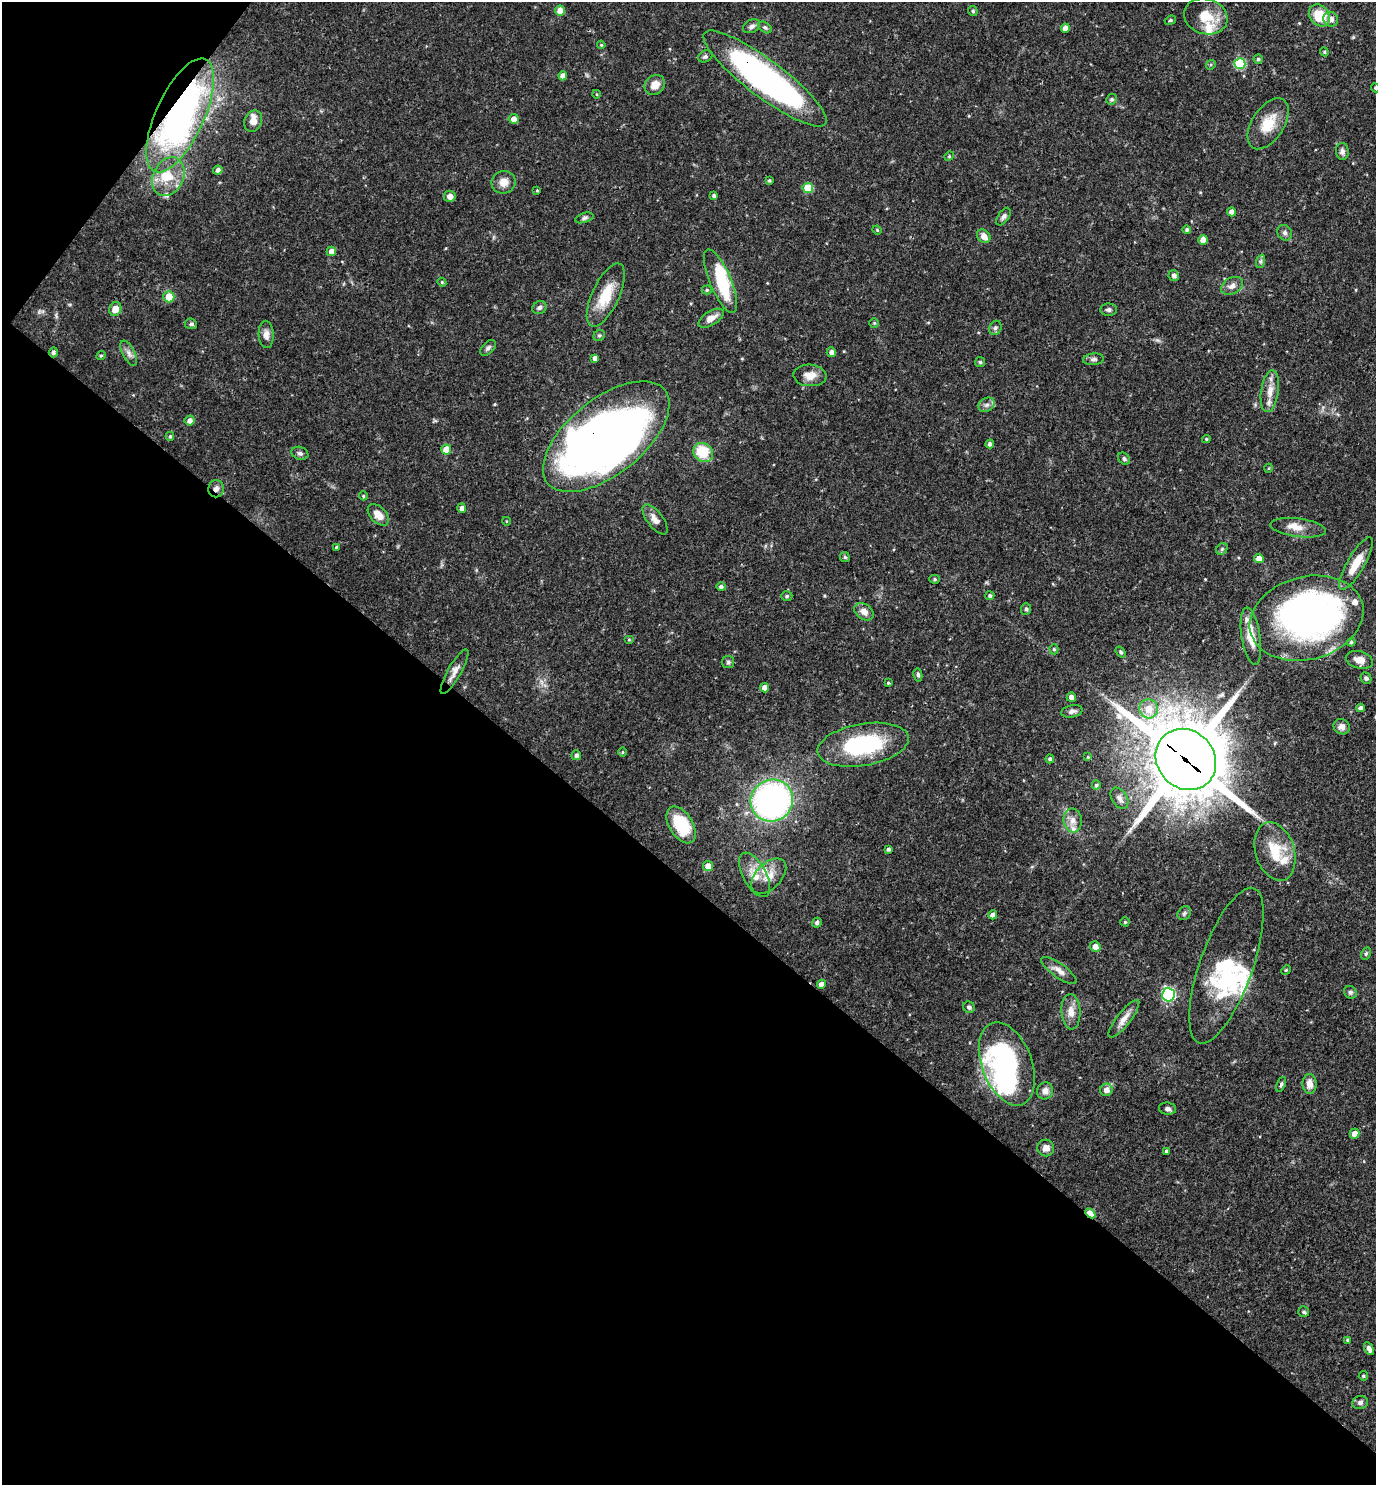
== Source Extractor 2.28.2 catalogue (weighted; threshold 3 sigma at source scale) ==
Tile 9 of 4 x 4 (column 1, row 3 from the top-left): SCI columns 149-1522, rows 1484-2966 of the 5936 x 5932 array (HDU 1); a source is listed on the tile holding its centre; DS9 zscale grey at full resolution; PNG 1378 x 1487 px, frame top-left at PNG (2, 2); each listed source drawn as its Kron ellipse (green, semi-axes under 4 px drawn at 4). Shown black and unused: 43% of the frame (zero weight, under 3 of 4 exposures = <1% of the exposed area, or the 3 px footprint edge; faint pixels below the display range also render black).
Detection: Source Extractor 2.28.2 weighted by HDU 2 'WHT'; one run over the whole footprint, this tile lists its part. Background 0.0538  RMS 0.0032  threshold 0.0146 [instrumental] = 3 sigma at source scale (4.5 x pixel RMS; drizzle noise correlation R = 1.50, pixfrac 1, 0.05/0.05 arcsec/px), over >= 5 px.
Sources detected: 181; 4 inside a brighter object's white glare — neither listed nor drawn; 13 inside a brighter listed object's ellipse — not listed separately; the other 164 listed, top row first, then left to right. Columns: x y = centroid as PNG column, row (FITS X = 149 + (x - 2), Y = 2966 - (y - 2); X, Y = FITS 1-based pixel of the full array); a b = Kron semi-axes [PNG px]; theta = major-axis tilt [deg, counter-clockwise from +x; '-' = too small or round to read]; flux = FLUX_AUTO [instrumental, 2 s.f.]
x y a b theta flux
560 10 5 5 - 3.4
973 11 5 4 - 0.64
1319 15 12 9 -50 10
1206 16 22 17 -16 7.4
1331 19 7 7 - 1.8
1170 20 6 4 21 0.46
751 26 9 6 26 1.3
765 27 7 5 -36 0.65
1065 28 4 4 - 2.3
601 45 4 3 - 0.36
1324 52 4 4 - 0.4
705 56 7 5 27 0.75
1258 59 4 4 - 0.59
1240 64 5 5 - 20
1211 65 5 4 - 0.43
563 76 4 4 - 2.3
765 78 76 18 -37 120
655 85 11 9 40 3.3
1375 88 5 4 - 0.44
596 94 4 3 - 0.27
1112 99 5 5 - 0.67
180 115 62 24 65 120
514 119 5 5 - 2.1
253 121 11 8 66 2.4
1268 124 28 16 57 8.2
1342 151 8 6 -84 1.2
949 156 5 4 - 0.44
218 170 5 4 - 1.2
168 177 20 15 64 6.8
769 180 4 4 - 0.44
504 182 12 11 - 2.9
808 188 5 5 - 11
537 191 3 3 - 0.32
714 195 4 4 - 0.76
450 196 6 5 - 1.9
1232 212 4 4 - 2.2
1003 217 10 5 56 1.1
584 218 9 5 17 0.76
877 230 5 3 - 0.32
1187 230 4 4 - 0.64
1285 233 8 7 - 0.99
984 236 7 6 - 2.6
1203 240 5 5 - 4.1
331 251 5 4 - 2.4
1261 261 7 4 71 0.68
1174 276 5 5 - 1.3
720 281 34 11 -67 17
442 282 4 4 - 0.41
1232 286 12 8 27 1.9
707 290 5 4 - 0.47
606 295 34 13 65 9.9
169 297 5 5 - 5.9
539 308 7 6 - 1
115 309 7 6 - 3.7
1108 310 8 6 2 0.89
711 318 14 7 31 2.5
874 323 4 4 - 0.36
191 324 6 5 - 0.89
995 328 7 6 - 0.85
266 334 14 7 -87 2
599 335 6 5 - 0.54
488 348 9 5 45 0.92
53 352 5 4 - 0.93
831 352 5 4 - 1.3
129 353 14 6 -63 1.6
101 356 5 4 - 0.44
595 358 4 4 - 1.4
1093 359 10 6 6 1
980 362 5 5 - 0.5
810 375 16 10 -3 3.6
1270 391 21 9 82 4
986 405 8 6 30 1.3
190 421 5 5 - 1.7
170 436 4 4 - 0.53
606 437 75 38 38 250
1206 439 4 4 - 0.43
990 444 4 4 - 0.93
446 449 5 5 - 5.4
703 452 10 9 - 11
300 453 9 6 -20 0.95
1124 459 7 5 -45 0.69
1269 468 4 3 - 0.26
216 489 8 8 - 1.6
363 496 4 4 - 0.45
462 508 4 4 - 1.6
378 515 13 8 -46 3.3
655 519 18 8 -53 2.3
506 521 4 3 - 0.23
1298 528 28 9 -7 4.2
336 547 3 2 - 0.3
1222 549 6 5 - 0.56
845 557 5 4 - 0.5
1259 558 5 4 - 3.4
1356 563 30 8 60 6.3
935 579 5 4 - 0.47
721 587 4 4 - 0.9
787 596 5 5 - 0.49
990 596 4 4 - 0.75
1026 609 6 5 - 0.61
864 612 11 7 -36 2.3
1307 618 58 41 15 150
1251 636 29 9 -81 6.2
629 640 5 3 - 0.32
1351 642 4 4 - 0.63
1054 649 5 4 - 0.55
1121 652 6 4 -53 0.6
1359 660 14 8 -14 2.9
728 662 6 6 - 0.71
454 672 25 6 60 2.5
918 675 6 4 -79 0.62
1366 678 6 5 - 0.76
888 683 3 2 - 0.36
765 688 4 4 - 2.6
1071 697 4 4 - 1.7
1361 708 4 4 - 1.3
1149 709 10 9 - 5.5
1072 711 11 6 12 1.3
1342 727 8 7 - 1.8
863 745 46 21 10 33
622 752 5 3 - 0.3
576 755 5 5 - 1.1
1088 757 4 4 - 0.37
1050 759 4 4 - 0.9
1186 759 32 28 -46 2700
1096 785 4 4 - 0.66
1119 798 11 7 -58 1.5
772 801 21 20 - 110
1073 820 12 9 -85 2.5
681 825 20 11 -58 14
888 849 4 3 - 0.65
1275 851 30 19 -73 12
708 866 5 5 - 2.7
755 875 24 11 -61 4.8
769 876 21 12 46 4.6
1184 913 7 6 - 0.77
993 915 4 4 - 2.3
1125 922 4 4 - 0.49
817 923 5 4 - 0.92
1095 946 5 5 - 2.2
1366 954 6 4 63 0.54
1226 966 82 26 70 24
1059 970 21 7 -36 2.6
1286 970 5 4 - 0.35
821 984 5 4 - 2.1
1350 992 7 6 - 0.74
1168 995 6 6 - 48
969 1007 6 5 - 0.72
1071 1012 18 9 -86 3.3
1124 1019 23 7 52 3
1007 1064 43 25 -69 65
1281 1084 8 4 69 0.67
1309 1084 10 7 -87 2.7
1106 1090 6 6 - 1.9
1045 1091 8 8 - 1.9
1168 1109 8 6 -8 0.92
1355 1133 5 5 - 2.5
1046 1148 8 8 - 1.8
1166 1151 4 4 - 0.65
1090 1213 6 4 -44 8.9
1304 1312 5 5 - 0.73
1347 1340 4 3 - 0.44
1369 1349 7 4 -61 1.6
1363 1376 5 4 - 0.52
1360 1403 8 6 13 1.1
Overlapping masked pixels (flux is a lower limit): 7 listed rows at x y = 765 78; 180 115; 606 437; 216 489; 1307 618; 1186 759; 1090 1213
Isophote crosses this tile's border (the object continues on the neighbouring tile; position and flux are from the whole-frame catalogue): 2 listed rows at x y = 1375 88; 1307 618